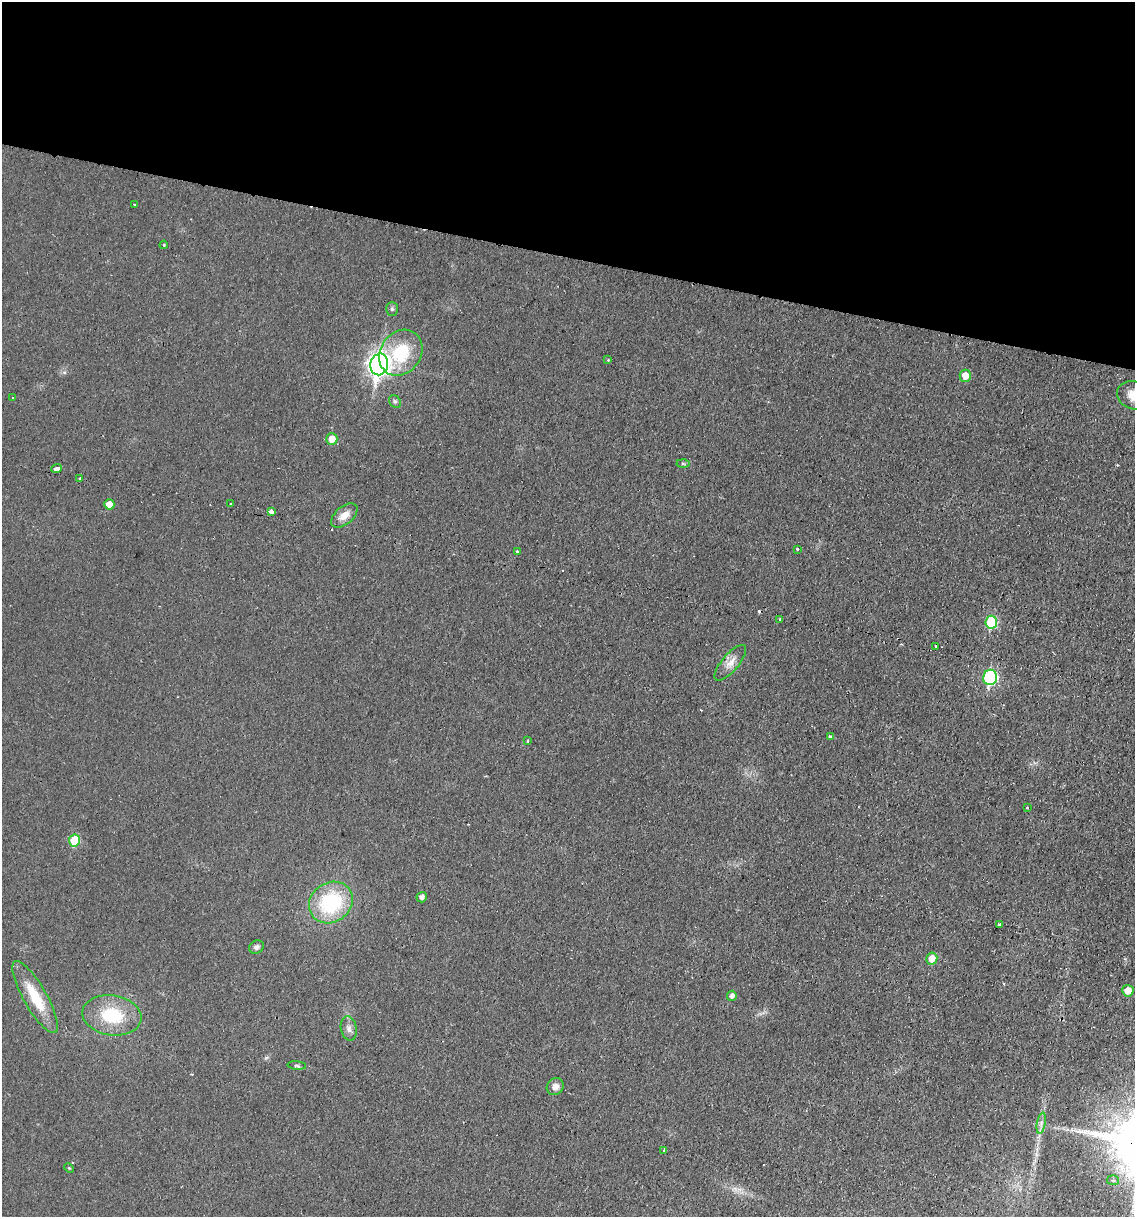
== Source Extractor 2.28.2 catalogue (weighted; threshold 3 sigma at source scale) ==
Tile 2 of 4 x 4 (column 2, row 1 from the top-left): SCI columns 1428-2560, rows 3659-4873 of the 5004 x 4890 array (HDU 1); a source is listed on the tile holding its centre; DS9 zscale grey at full resolution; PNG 1137 x 1219 px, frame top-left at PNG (2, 2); each listed source drawn as its Kron ellipse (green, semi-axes under 4 px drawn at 4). Shown black and unused: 21% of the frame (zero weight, under 2 of 3 exposures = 3% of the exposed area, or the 3 px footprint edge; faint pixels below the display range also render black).
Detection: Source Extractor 2.28.2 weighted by HDU 2 'WHT'; one run over the whole footprint, this tile lists its part. Background 0.0214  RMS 0.0047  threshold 0.0212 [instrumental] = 3 sigma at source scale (4.5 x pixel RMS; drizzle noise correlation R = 1.50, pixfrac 1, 0.05/0.05 arcsec/px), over >= 5 px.
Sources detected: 50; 5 cosmic-ray / hot-pixel residue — neither listed nor drawn; the other 45 listed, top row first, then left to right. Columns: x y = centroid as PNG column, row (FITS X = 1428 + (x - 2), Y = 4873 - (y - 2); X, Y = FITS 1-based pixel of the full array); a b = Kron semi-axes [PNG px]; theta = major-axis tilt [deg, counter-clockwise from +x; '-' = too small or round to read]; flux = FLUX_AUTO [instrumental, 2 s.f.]
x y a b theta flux
134 204 2 2 - 0.37
164 245 4 3 - 0.43
392 309 7 6 - 0.94
401 353 24 20 53 23
608 360 4 4 - 0.47
379 364 11 9 80 290
965 376 6 5 - 6.3
1133 395 16 14 -19 7.2
13 398 3 3 - 1.6
395 401 7 5 -52 0.93
332 439 6 5 - 5.3
683 463 6 4 -3 0.72
57 468 5 3 - 6.4
80 478 3 3 - 1.9
109 504 5 5 - 3.8
230 504 3 3 - 1.2
272 512 4 3 - 36
344 516 15 9 40 4.7
797 549 3 3 - 1
517 552 4 3 - 1.5
780 620 3 2 - 0.92
991 622 6 5 - 25
936 646 3 3 - 6.5
730 663 22 8 50 4.4
990 677 8 7 - 52
830 736 3 3 - 11
528 741 3 3 - 1.1
1028 808 3 3 - 1.2
74 840 6 5 - 15
422 897 5 5 - 1.8
331 902 23 20 35 39
1000 925 3 3 - 1.2
256 947 8 6 32 1.4
932 959 6 5 - 6
1128 991 6 5 - 5.2
732 996 5 5 - 1.8
35 997 41 11 -60 16
112 1015 30 20 -9 23
349 1028 12 8 -80 2.3
297 1066 9 3 -5 0.67
555 1087 9 8 - 2.8
1041 1123 11 3 80 1.3
664 1150 3 3 - 0.55
69 1168 5 3 - 0.46
1113 1180 6 5 - 1.2
Isophote crosses this tile's border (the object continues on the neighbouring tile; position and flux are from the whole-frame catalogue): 1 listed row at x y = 1133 395